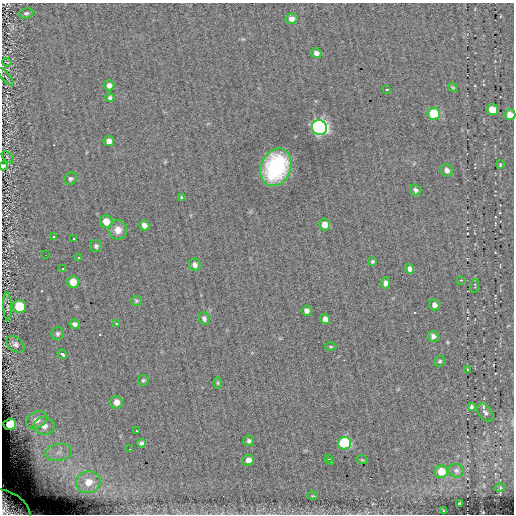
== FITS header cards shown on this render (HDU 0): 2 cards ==
NAXIS1  =                  512
NAXIS2  =                  512

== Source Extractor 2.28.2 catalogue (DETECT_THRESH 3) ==
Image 512 x 512 px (HDU 0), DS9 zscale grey, 1 PNG px = 1 image px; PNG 516 x 516 px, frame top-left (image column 1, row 512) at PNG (2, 3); each listed source drawn as its Kron ellipse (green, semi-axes under 4 px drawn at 4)
Background 0.0413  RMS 4.5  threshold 13.5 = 3 sigma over >= 5 px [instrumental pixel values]
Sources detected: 81; all 81 listed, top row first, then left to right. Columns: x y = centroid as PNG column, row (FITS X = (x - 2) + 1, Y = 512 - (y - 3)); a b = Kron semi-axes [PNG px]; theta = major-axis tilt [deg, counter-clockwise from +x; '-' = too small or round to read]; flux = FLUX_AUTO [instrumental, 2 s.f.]
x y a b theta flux
26 13 7 5 11 710
292 19 6 5 - 1500
316 53 5 5 - 1400
7 62 5 3 - 190
6 77 11 3 -48 570
109 85 5 5 - 1500
453 87 5 4 - 340
387 89 2 2 - 220
110 98 4 4 - 590
492 110 6 5 - 5000
434 114 6 6 - 18000
510 115 5 5 - 3800
319 127 7 7 - 110000
109 141 5 5 - 1400
8 157 7 3 -45 390
500 165 4 3 - 310
3 166 4 3 - 610
276 167 19 15 68 32000
447 170 6 5 - 1200
70 179 6 5 - 620
416 190 6 5 - 860
182 198 3 3 - 430
106 222 6 6 - 3600
144 225 5 5 - 1300
325 225 6 5 - 2300
118 230 9 9 - 2500
53 237 3 3 - 13000
74 238 3 3 - 13000
96 246 6 6 - 670
46 255 2 2 - 13000
79 258 3 3 - 13000
372 261 4 4 - 440
195 265 6 5 - 1100
62 269 3 3 - 13000
410 269 5 4 - 1100
461 280 3 3 - 400
73 282 6 6 - 3700
385 283 5 4 - 1100
475 286 7 2 80 230
136 301 5 5 - 440
434 305 6 5 - 1300
7 306 14 4 -87 780
19 306 7 6 - 12000
307 311 5 4 - 1000
204 318 6 5 - 840
325 319 5 5 - 1400
75 324 5 4 - 850
116 324 3 2 - 190
58 334 6 6 - 680
433 336 5 5 - 1300
15 344 10 7 -39 1100
331 347 6 3 0 300
62 354 5 3 - 900
440 361 5 5 - 560
467 369 3 2 - 200
143 380 5 5 - 510
218 383 6 4 90 420
116 402 6 6 - 2100
471 407 4 3 - 660
485 413 10 6 -51 930
36 420 11 8 29 2000
10 424 6 5 - 11000
44 426 10 8 -5 2300
137 431 3 2 - 270
249 441 5 5 - 680
141 443 4 4 - 620
344 443 6 6 - 30000
129 449 2 2 - 200
59 452 13 8 9 2800
328 459 3 2 - 380
248 460 6 5 - 1900
362 460 5 3 - 290
330 462 3 2 - 500
456 471 8 6 -15 1000
441 472 6 6 - 5600
88 482 12 11 - 4300
500 488 5 3 - 300
313 496 5 3 - 240
459 503 3 2 - 230
9 508 24 14 -34 7800
444 511 3 2 - 270
At the frame edge (FLAGS 8, measured only in part): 3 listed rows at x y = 510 115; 3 166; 9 508